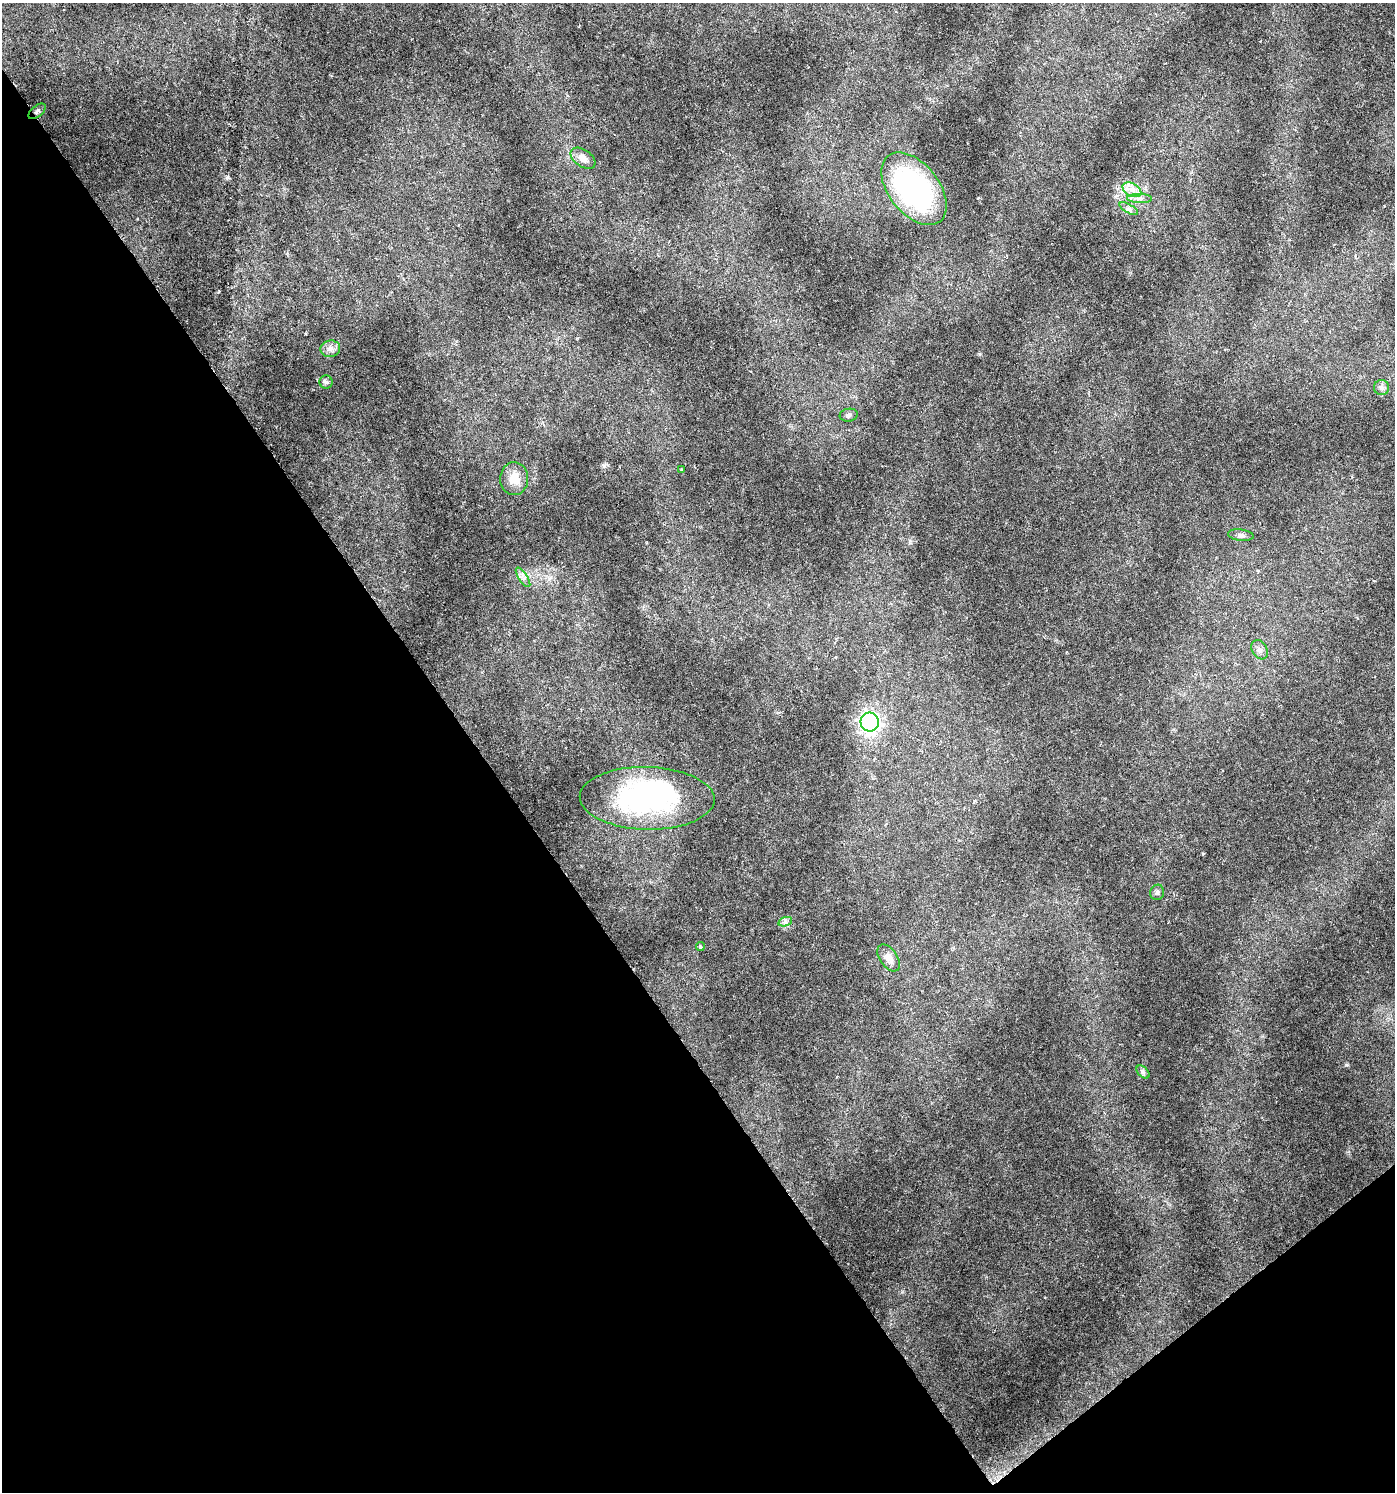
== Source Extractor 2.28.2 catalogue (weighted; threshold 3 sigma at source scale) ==
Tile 14 of 4 x 4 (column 2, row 4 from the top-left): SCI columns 1526-2918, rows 3-1492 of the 5901 x 5965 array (HDU 1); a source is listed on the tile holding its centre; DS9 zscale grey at full resolution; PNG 1397 x 1494 px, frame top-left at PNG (2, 3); each listed source drawn as its Kron ellipse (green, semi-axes under 4 px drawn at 4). Shown black and unused: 37% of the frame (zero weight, under 3 of 6 exposures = <1% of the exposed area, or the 3 px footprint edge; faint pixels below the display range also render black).
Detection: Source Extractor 2.28.2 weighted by HDU 2 'WHT'; one run over the whole footprint, this tile lists its part. Background 0.0228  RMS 0.0022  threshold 0.00888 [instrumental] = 3 sigma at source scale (4.09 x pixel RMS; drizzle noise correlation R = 1.36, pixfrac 0.8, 0.0396/0.0396 arcsec/px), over >= 5 px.
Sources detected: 25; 3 inside a brighter object's white glare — neither listed nor drawn; the other 22 listed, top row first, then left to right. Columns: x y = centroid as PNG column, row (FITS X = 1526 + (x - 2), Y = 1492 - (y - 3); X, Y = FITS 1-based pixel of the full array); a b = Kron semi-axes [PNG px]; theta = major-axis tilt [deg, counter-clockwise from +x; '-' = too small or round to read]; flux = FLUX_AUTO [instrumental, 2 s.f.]
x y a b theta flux
37 111 10 5 39 0.54
583 158 14 8 -35 1.7
914 189 42 25 -51 40
1132 190 10 6 -29 1.3
1140 199 12 4 -1 0.89
1129 209 10 4 -30 0.63
330 349 10 8 9 1.1
326 382 6 6 - 0.46
1381 388 7 7 - 0.63
849 415 9 6 10 0.54
682 470 3 3 - 0.38
514 479 16 14 88 3.1
1241 535 13 5 -7 0.77
523 577 11 4 -56 0.74
1260 650 10 7 -58 0.81
870 722 9 9 - 81
647 798 67 31 -1 33
1157 892 8 7 - 0.52
785 922 7 4 18 0.51
700 947 4 4 - 0.39
889 958 15 8 -55 1.6
1143 1072 8 4 -45 0.46
Overlapping masked pixels (flux is a lower limit): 1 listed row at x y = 37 111
Unlisted compact peaks at least as high as the median listed source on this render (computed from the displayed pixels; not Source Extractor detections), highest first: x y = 1346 1065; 604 466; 219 291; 317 380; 1203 854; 978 198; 980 354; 910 541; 305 334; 1384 206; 228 176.